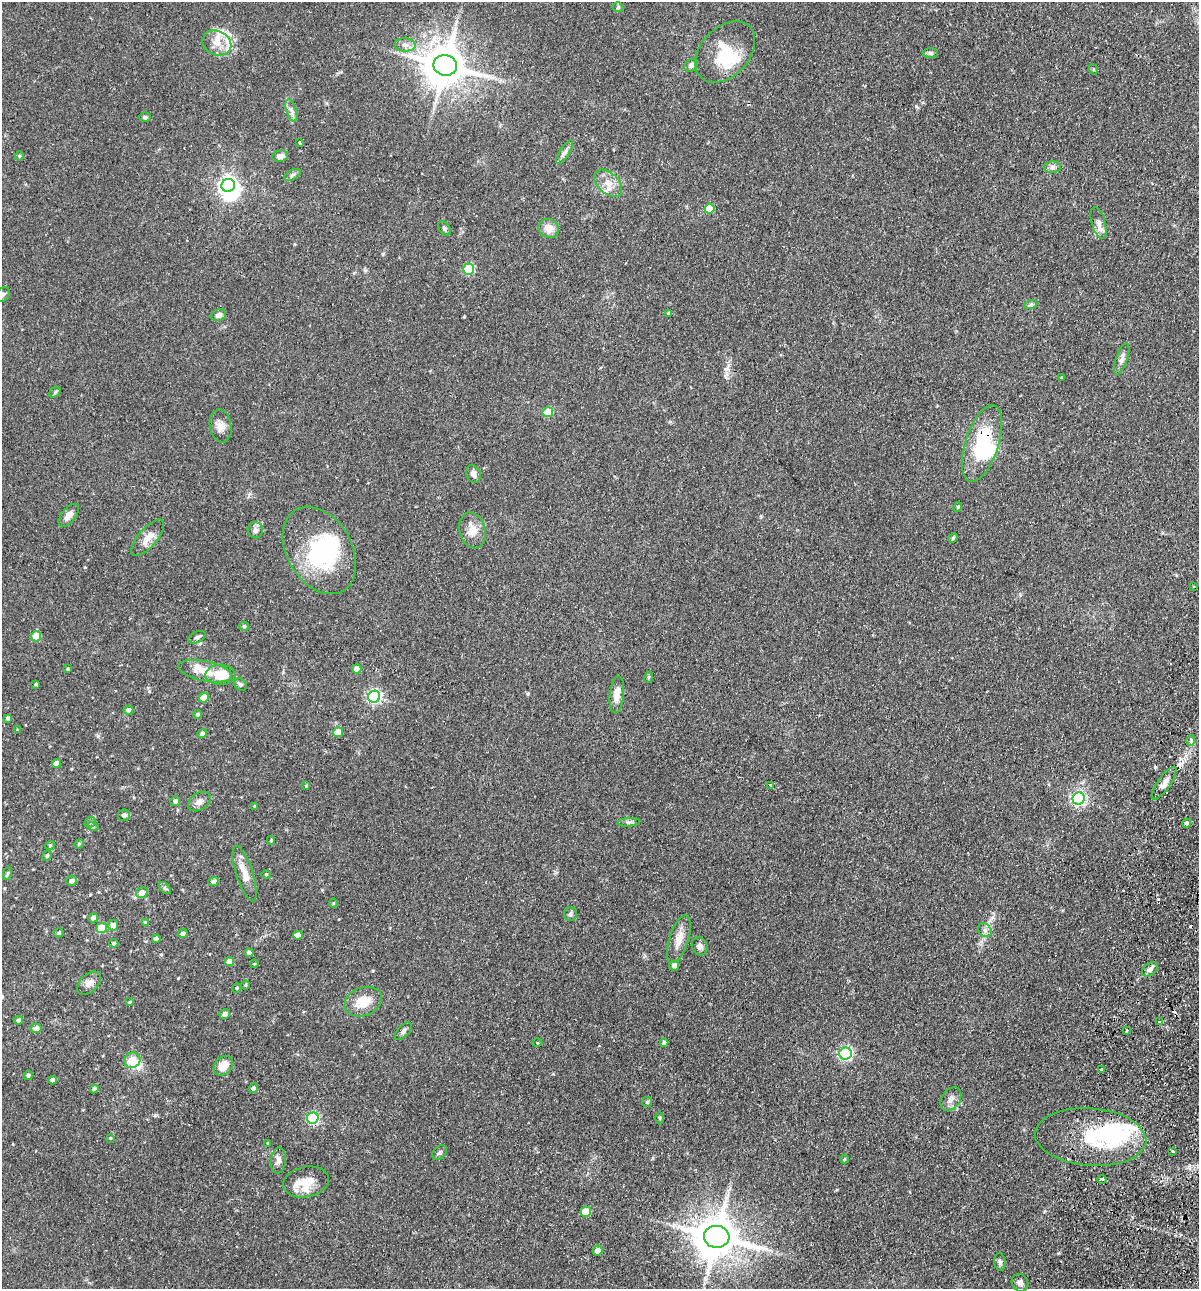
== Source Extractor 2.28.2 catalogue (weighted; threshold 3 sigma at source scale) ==
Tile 6 of 4 x 4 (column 2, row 2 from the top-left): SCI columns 1505-2701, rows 2593-3879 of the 5280 x 5184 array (HDU 1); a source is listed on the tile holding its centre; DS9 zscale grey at full resolution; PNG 1201 x 1291 px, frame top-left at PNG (2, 2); each listed source drawn as its Kron ellipse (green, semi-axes under 4 px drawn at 4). Shown black and unused: <1% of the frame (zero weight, under 2 of 3 exposures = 3% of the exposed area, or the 3 px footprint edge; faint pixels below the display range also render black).
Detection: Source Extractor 2.28.2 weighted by HDU 2 'WHT'; one run over the whole footprint, this tile lists its part. Background 0.0824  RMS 0.0058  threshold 0.0261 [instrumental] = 3 sigma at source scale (4.5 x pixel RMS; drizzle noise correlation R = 1.50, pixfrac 1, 0.05/0.05 arcsec/px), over >= 5 px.
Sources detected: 168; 7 inside a brighter object's white glare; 6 cosmic-ray / hot-pixel residue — neither listed nor drawn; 11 inside a brighter listed object's ellipse — not listed separately; the other 144 listed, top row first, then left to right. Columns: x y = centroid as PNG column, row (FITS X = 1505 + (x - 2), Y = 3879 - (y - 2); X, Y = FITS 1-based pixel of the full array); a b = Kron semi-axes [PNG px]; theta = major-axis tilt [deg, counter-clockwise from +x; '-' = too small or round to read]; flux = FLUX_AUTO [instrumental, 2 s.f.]
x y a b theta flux
618 7 5 5 - 0.82
217 43 15 12 -24 6.9
405 45 10 6 -1 2.8
725 52 35 24 47 20
930 53 7 5 1 1.2
445 65 12 10 -12 1800
691 65 7 5 47 2
1093 69 5 3 - 0.59
291 110 12 5 -72 2.1
145 117 5 5 - 0.87
299 143 3 3 - 1.3
565 152 14 5 58 2
19 156 4 4 - 0.61
280 156 8 6 11 3
1052 167 8 6 1 1.9
292 175 9 5 27 1.2
608 183 16 10 -43 6.4
228 185 7 6 - 250
709 209 5 5 - 19
1099 223 16 7 -74 3.4
445 228 8 5 -52 1.1
549 228 11 9 -29 5.7
469 269 5 5 - 37
2 295 8 6 44 1.6
1031 304 7 4 20 0.99
669 313 3 3 - 1.2
219 315 7 5 24 2.4
1122 359 16 5 72 2.6
1062 378 3 3 - 0.5
55 392 6 4 46 0.84
548 412 5 5 - 22
221 426 16 11 -81 4.6
982 443 40 16 72 35
473 474 9 7 -72 2.7
958 507 5 4 - 0.77
69 515 13 7 52 3.9
255 530 8 7 - 2.3
473 530 18 13 -75 6.7
148 538 22 9 49 6
953 538 5 4 - 0.73
319 550 47 32 -59 57
1193 586 3 2 - 0.53
244 626 5 4 - 0.67
36 636 5 5 - 15
197 637 9 5 25 1.4
68 669 4 3 - 0.69
357 669 5 4 - 6.5
205 671 27 10 -12 10
220 675 15 10 0 11
649 677 6 3 71 0.57
36 684 3 3 - 0.64
240 684 7 5 -38 1.2
617 694 18 7 84 5.8
374 697 6 6 - 98
204 698 5 5 - 9.8
128 710 5 4 - 2.5
198 714 4 4 - 1
8 718 4 4 - 1.2
17 730 4 4 - 0.47
338 732 5 5 - 5.2
202 734 5 4 - 1.7
1191 740 5 4 - 2.3
56 763 4 4 - 3.8
1164 783 19 6 55 3.7
771 785 3 3 - 1.5
306 786 3 3 - 0.7
1079 798 6 6 - 130
175 801 5 4 - 2.1
199 801 12 8 35 3
255 806 4 3 - 0.62
124 815 6 5 - 2.3
90 822 6 4 43 0.97
629 822 11 3 5 1.1
1187 823 4 4 - 1.7
93 827 6 4 -18 0.69
271 840 4 3 - 0.8
79 844 5 4 - 0.74
50 845 5 3 - 0.51
47 856 5 4 - 0.78
8 873 7 4 70 0.8
245 874 29 8 -72 7.7
266 874 4 3 - 0.47
71 881 5 5 - 2.1
213 881 5 4 - 1.7
165 888 7 4 -45 0.99
142 892 6 5 - 4.2
333 903 5 3 - 0.52
570 914 7 6 - 1.4
93 918 5 4 - 2.4
145 922 4 4 - 0.65
113 925 5 5 - 2.6
101 928 5 5 - 18
985 930 7 6 - 1.9
59 933 5 4 - 0.99
183 934 5 4 - 1.7
298 935 5 4 - 4.5
156 939 4 4 - 2.5
679 939 25 9 72 6.7
114 943 5 4 - 1
700 946 9 7 -63 2.6
249 952 4 4 - 1.3
230 961 5 4 - 5.5
254 964 4 3 - 0.46
674 965 5 5 - 2.5
1150 969 9 5 37 2.3
89 983 14 9 42 3.4
245 985 4 4 - 0.56
237 988 5 3 - 0.49
130 1002 4 4 - 0.48
363 1002 19 14 22 11
225 1014 5 5 - 2
18 1020 4 4 - 1
1159 1022 4 4 - 0.88
36 1028 5 5 - 2.3
1127 1030 3 3 - 0.7
403 1031 11 5 47 1.6
537 1043 5 3 - 0.52
664 1043 4 4 - 1.8
846 1054 6 6 - 90
132 1060 8 7 - 7.7
223 1066 11 8 46 8.1
1101 1069 3 3 - 1.3
28 1075 5 4 - 1.2
53 1080 4 4 - 2.1
253 1088 5 4 - 1.8
94 1089 4 4 - 1.9
951 1099 13 9 56 3.3
647 1102 5 5 - 0.95
313 1118 6 5 - 68
660 1118 6 4 -89 0.66
1091 1137 56 28 -4 38
110 1138 3 3 - 0.44
268 1143 3 2 - 0.45
1173 1151 3 3 - 1.1
439 1153 8 6 45 1.2
844 1159 4 4 - 0.55
278 1160 13 7 83 2.9
1102 1179 4 4 - 1
306 1182 23 15 10 9.6
586 1212 5 5 - 13
717 1237 12 11 - 1900
597 1251 5 5 - 3.4
1000 1262 9 5 -82 1.4
1020 1283 9 8 - 2.3
Overlapping masked pixels (flux is a lower limit): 1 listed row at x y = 982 443
Isophote crosses this tile's border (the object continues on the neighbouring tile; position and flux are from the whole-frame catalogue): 1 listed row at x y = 2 295
Unlisted compact peaks at least as high as the median listed source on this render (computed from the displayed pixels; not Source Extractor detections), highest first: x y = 916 106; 383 254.